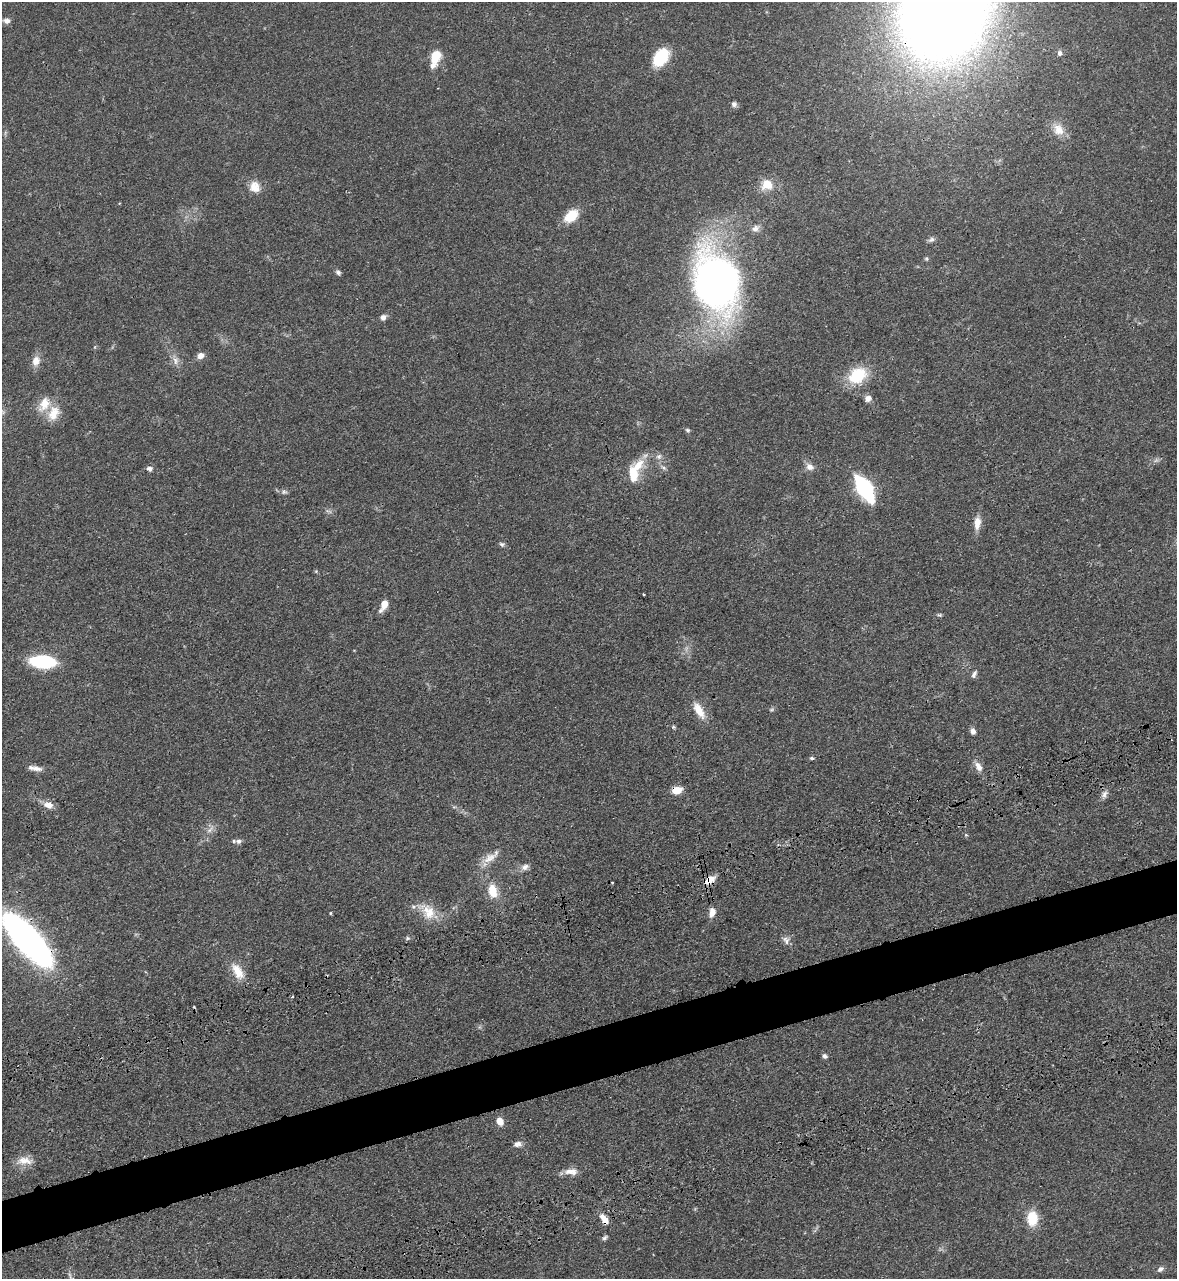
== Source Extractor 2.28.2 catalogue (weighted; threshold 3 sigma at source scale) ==
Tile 7 of 4 x 4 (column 3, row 2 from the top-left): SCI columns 2780-3954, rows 2728-4004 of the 5334 x 5453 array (HDU 1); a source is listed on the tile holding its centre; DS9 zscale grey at full resolution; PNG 1179 x 1281 px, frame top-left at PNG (2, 2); no overlay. Shown black and unused: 4% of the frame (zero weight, under 3 of 4 exposures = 11% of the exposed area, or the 3 px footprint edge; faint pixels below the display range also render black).
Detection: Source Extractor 2.28.2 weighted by HDU 2 'WHT'; one run over the whole footprint, this tile lists its part. Background 0.0519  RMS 0.0042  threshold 0.0187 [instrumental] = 3 sigma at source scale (4.5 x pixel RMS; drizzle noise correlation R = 1.50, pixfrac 1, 0.05/0.05 arcsec/px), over >= 5 px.
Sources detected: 75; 1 cosmic-ray / hot-pixel residue — not listed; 3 inside a brighter listed object's ellipse — not listed separately; the other 71 listed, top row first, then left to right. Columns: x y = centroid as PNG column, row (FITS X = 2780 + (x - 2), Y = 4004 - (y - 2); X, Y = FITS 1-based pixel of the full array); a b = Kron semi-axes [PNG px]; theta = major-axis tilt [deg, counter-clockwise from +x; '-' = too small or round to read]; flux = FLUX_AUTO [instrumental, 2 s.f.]
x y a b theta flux
945 8 81 55 67 930
7 21 8 6 -8 1.8
1060 53 7 5 67 0.97
435 57 14 10 72 7.9
661 57 20 13 58 15
734 104 7 7 - 1.2
1058 130 17 14 -50 5.4
767 184 14 13 - 6.2
255 187 15 13 -65 4.6
571 216 16 10 41 8.8
755 229 9 8 - 2
931 239 9 6 30 1.1
926 258 5 5 - 0.55
338 272 7 6 - 0.98
716 282 38 28 -74 280
383 318 7 6 - 1.7
201 355 7 6 - 2.8
36 361 12 9 74 3.6
175 361 12 7 -78 2.3
857 375 18 13 33 17
868 398 8 7 - 1.8
54 413 21 14 66 6.8
688 430 7 5 -40 0.72
659 456 9 7 37 1.4
810 467 11 9 -17 2.3
664 468 8 4 -31 0.91
149 469 7 6 - 1.3
633 474 21 11 -84 7.9
865 489 20 9 -59 53
284 492 9 5 7 1
977 523 15 8 85 4
502 544 7 5 -30 0.9
316 571 5 5 - 0.44
384 605 12 6 63 4.5
940 615 6 4 -9 0.6
42 662 19 9 -4 36
974 674 11 5 63 1.2
699 710 24 10 -59 5.8
771 710 6 4 18 0.57
673 727 6 4 -89 0.55
973 731 6 5 - 1.9
812 758 6 4 -20 0.62
978 767 14 8 -60 2.9
36 768 15 6 -10 2.5
677 790 10 7 15 5.7
1104 794 12 7 56 1.8
48 805 13 9 -17 3.2
210 830 11 4 48 1.5
239 841 8 7 - 1.3
489 858 21 10 35 5
525 867 10 7 42 1.8
709 880 13 8 35 4.6
612 882 3 2 - 0.31
493 891 20 12 -78 7.1
428 912 22 16 -62 8
712 912 11 7 77 3.2
330 913 5 3 - 0.36
407 938 6 4 -72 0.57
27 940 45 16 -48 200
786 940 12 8 -64 1.9
238 971 24 12 -59 6.3
825 1056 6 6 - 0.99
500 1121 7 6 - 4.1
517 1144 10 7 11 1.9
24 1161 22 10 -6 4.5
571 1171 18 8 0 3.6
1032 1218 18 12 89 8.3
604 1219 13 6 -56 4
605 1238 8 5 40 0.84
1160 1269 9 6 29 1.3
70 1275 10 3 -69 0.76
Overlapping masked pixels (flux is a lower limit): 5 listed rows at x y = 945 8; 677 790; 709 880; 27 940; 604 1219
Isophote crosses this tile's border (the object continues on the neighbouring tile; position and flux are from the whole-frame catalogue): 2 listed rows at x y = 945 8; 27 940